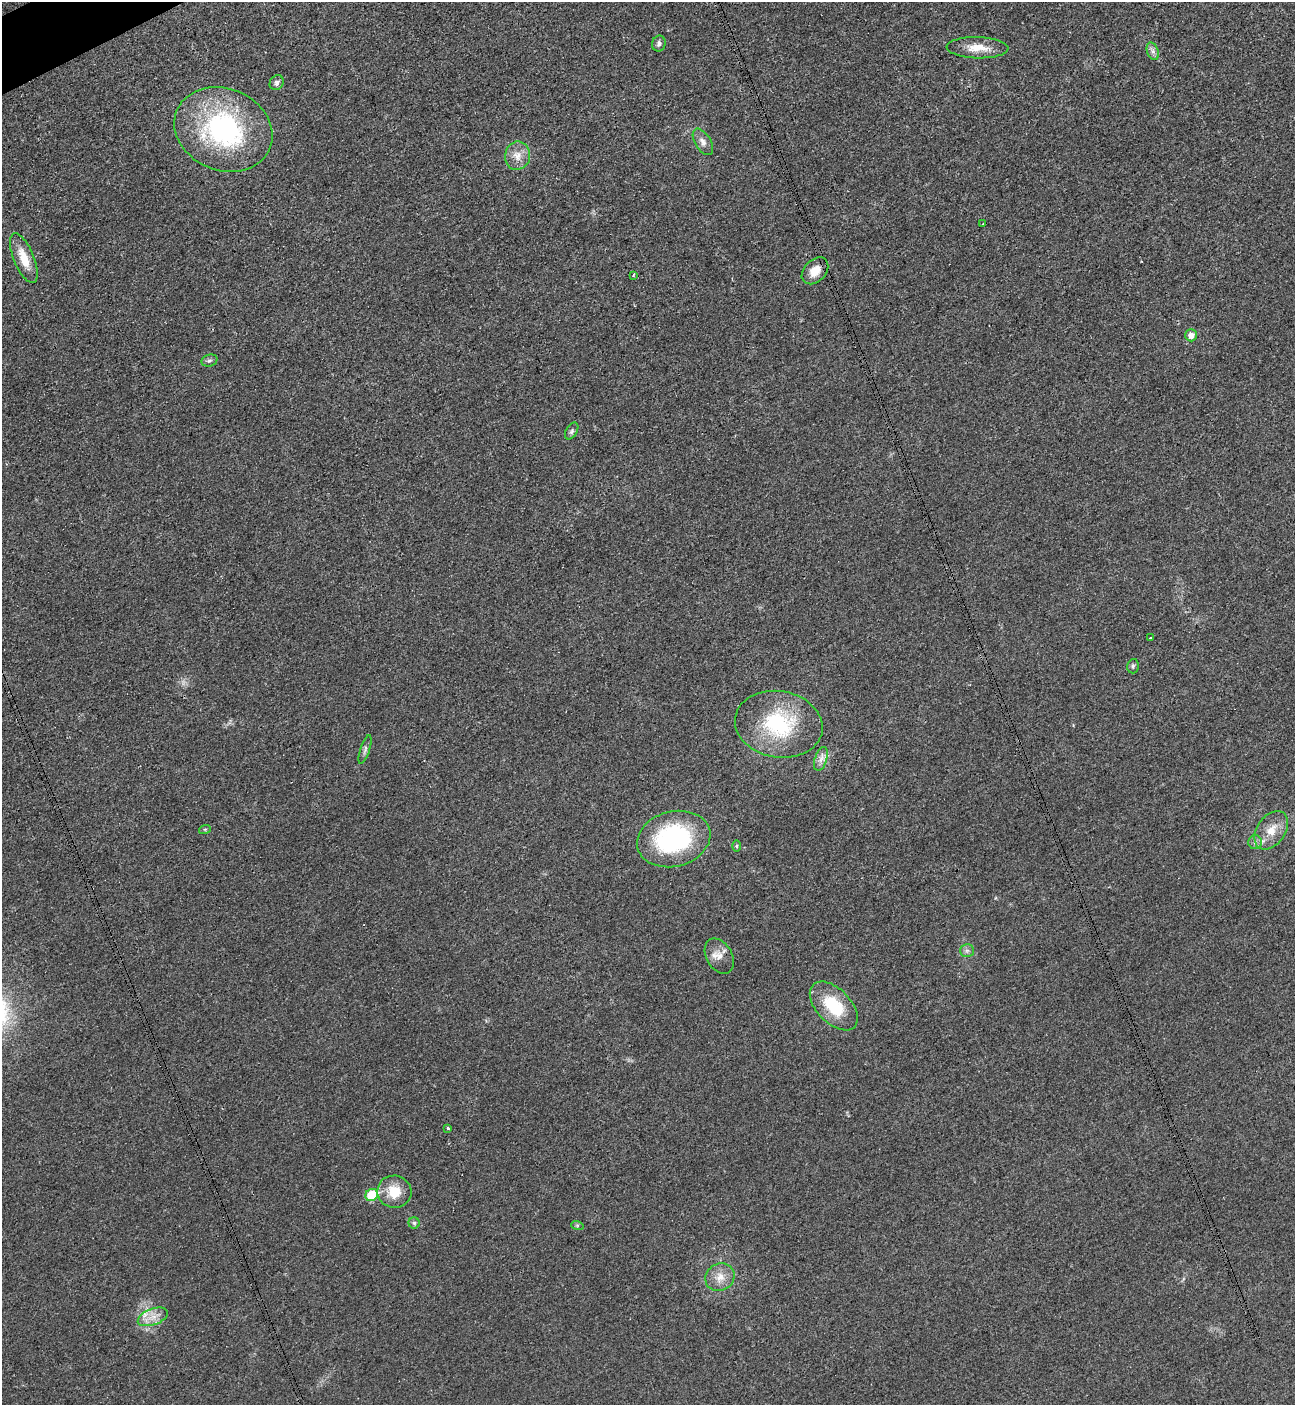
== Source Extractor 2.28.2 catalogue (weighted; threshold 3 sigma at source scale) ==
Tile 11 of 4 x 4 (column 3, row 3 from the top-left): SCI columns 2744-4036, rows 1426-2828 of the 5630 x 5647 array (HDU 1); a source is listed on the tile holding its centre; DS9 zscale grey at full resolution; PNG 1297 x 1407 px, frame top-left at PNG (2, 2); each listed source drawn as its Kron ellipse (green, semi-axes under 4 px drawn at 4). Shown black and unused: <1% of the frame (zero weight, under 3 of 4 exposures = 1% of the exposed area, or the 3 px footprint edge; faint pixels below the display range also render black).
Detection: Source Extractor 2.28.2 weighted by HDU 2 'WHT'; one run over the whole footprint, this tile lists its part. Background 0.0349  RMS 0.0049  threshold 0.0219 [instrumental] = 3 sigma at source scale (4.5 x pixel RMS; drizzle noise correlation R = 1.50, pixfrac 1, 0.05/0.05 arcsec/px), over >= 5 px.
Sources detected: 35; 1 inside a brighter listed object's ellipse — not listed separately; the other 34 listed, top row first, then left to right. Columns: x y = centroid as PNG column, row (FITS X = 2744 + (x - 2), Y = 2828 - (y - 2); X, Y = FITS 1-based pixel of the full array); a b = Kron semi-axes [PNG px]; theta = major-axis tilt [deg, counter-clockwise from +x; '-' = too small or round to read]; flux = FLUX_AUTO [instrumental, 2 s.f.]
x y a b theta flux
659 44 8 6 79 1.6
978 48 31 10 -2 8.2
1153 51 9 5 -70 1.8
277 83 8 6 54 1.5
223 129 50 41 -22 83
703 142 15 7 -58 2.9
518 156 14 12 80 5.5
983 223 3 2 - 0.35
24 258 26 10 -68 9.3
815 271 15 11 46 6
633 275 4 3 - 0.59
1191 335 6 6 - 3.3
209 360 8 6 17 1.2
572 431 9 5 59 1.2
1150 638 3 3 - 0.57
1133 666 7 5 77 1
779 724 44 33 -10 42
365 750 15 4 72 1.5
821 759 12 6 71 2.7
205 829 6 4 18 0.63
1271 830 21 14 55 8.4
674 839 37 27 15 65
1255 842 7 7 - 1.5
736 846 6 4 90 0.67
967 951 7 6 - 1.5
719 956 19 13 -60 5.3
834 1006 29 17 -46 22
448 1128 3 3 - 1.5
394 1192 17 16 - 11
372 1195 6 6 - 21
414 1223 5 5 - 0.92
577 1225 6 4 -19 0.66
720 1277 15 13 37 6.4
153 1317 16 8 20 4.7